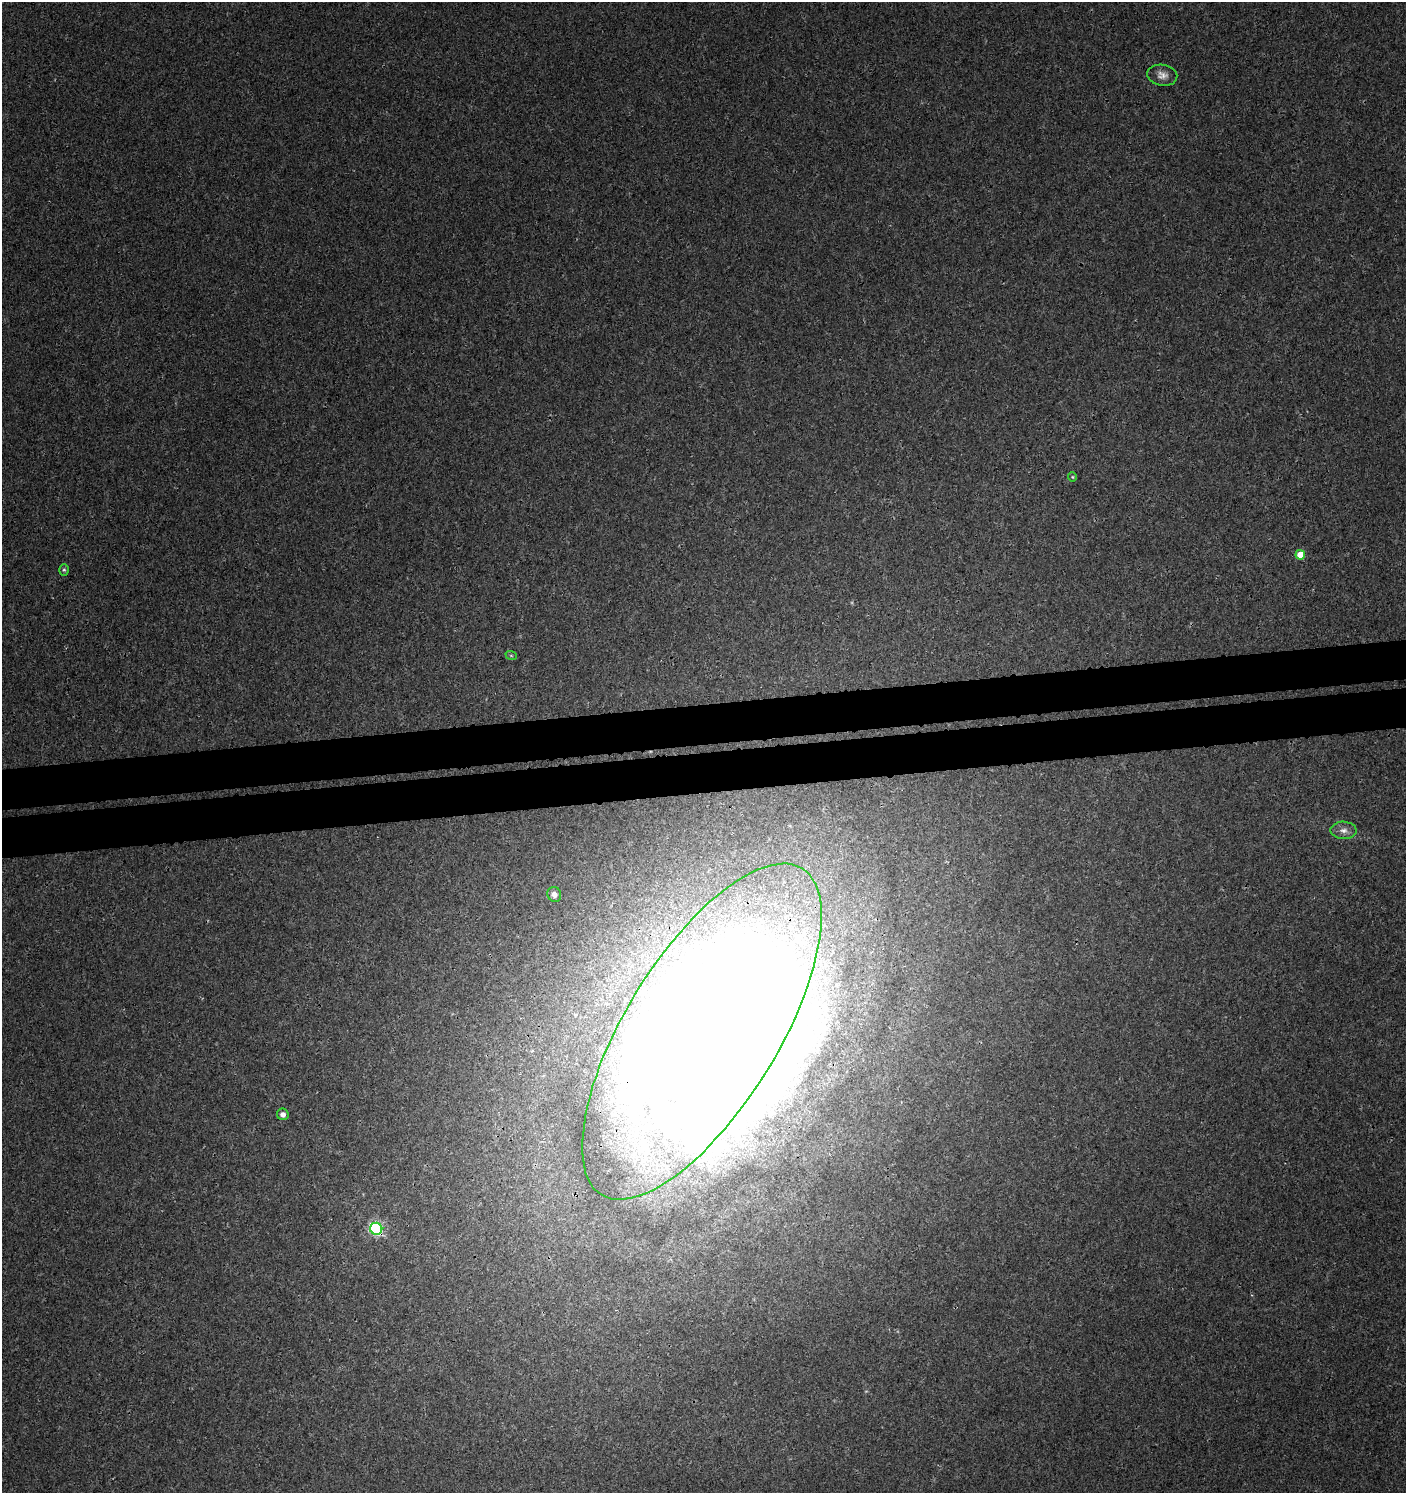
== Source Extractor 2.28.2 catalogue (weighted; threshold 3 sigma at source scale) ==
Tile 5 of 3 x 3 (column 2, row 2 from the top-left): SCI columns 1412-2815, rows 1538-3028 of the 4271 x 4564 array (HDU 1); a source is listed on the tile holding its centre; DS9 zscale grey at full resolution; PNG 1408 x 1495 px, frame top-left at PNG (2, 2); each listed source drawn as its Kron ellipse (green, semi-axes under 4 px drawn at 4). Shown black and unused: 5% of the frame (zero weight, under 3 of 4 exposures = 4% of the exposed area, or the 3 px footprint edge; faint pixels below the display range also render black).
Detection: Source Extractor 2.28.2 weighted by HDU 2 'WHT'; one run over the whole footprint, this tile lists its part. Background 0.00163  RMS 0.0022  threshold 0.00983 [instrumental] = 3 sigma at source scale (4.5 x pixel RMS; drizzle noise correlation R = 1.50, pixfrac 1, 0.0396/0.0396 arcsec/px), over >= 5 px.
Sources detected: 11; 1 inside a brighter object's white glare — neither listed nor drawn; the other 10 listed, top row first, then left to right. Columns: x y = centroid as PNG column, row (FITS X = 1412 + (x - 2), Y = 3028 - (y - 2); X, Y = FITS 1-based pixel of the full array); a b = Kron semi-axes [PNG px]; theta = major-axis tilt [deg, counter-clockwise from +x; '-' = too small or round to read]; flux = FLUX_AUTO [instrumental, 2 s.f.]
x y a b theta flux
1162 75 15 10 -9 1.7
1072 477 4 4 - 0.24
1300 555 5 4 - 5
64 570 6 5 - 0.35
511 655 6 3 -20 0.27
1344 830 13 8 -2 1.5
554 894 7 6 - 1.2
702 1031 192 76 58 1100
283 1114 6 5 - 1
376 1229 6 6 - 39
Overlapping masked pixels (flux is a lower limit): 2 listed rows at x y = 702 1031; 376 1229